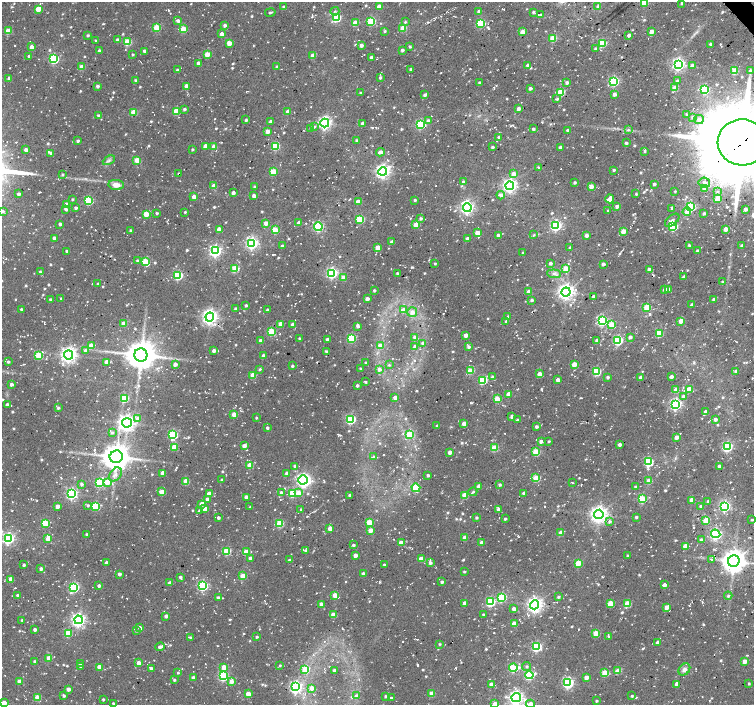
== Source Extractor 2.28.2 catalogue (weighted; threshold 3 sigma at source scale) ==
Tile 10 of 4 x 4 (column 2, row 3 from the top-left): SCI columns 1529-3031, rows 1628-3032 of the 6037 x 5999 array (HDU 1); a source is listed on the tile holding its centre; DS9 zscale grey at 2 x 2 block average (1 PNG px = mean of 2 x 2 image px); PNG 756 x 707 px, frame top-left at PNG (2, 2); each listed source drawn as its Kron ellipse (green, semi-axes under 4 px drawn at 4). Shown black and unused: <1% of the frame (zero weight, under 2 of 3 exposures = <1% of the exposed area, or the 3 px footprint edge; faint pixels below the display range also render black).
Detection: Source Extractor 2.28.2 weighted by HDU 2 'WHT'; one run over the whole footprint, this tile lists its part. Background 0.0519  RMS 0.0082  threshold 0.0367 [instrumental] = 3 sigma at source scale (4.5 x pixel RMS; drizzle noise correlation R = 1.50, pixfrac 1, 0.0396/0.0396 arcsec/px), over >= 5 px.
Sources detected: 1134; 1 too faint to see at this stretch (2 x 2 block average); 4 inside a brighter object's white glare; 29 cosmic-ray / hot-pixel residue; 1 long thin detection or spike segment (spike, bleed or trail) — neither listed nor drawn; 1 coinciding with a brighter row at this scale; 7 inside a brighter listed object's ellipse — not listed separately; of the other 1091, all 500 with FLUX_AUTO >= 2.64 (the completeness limit of this list) listed and drawn (591 fainter detections not listed), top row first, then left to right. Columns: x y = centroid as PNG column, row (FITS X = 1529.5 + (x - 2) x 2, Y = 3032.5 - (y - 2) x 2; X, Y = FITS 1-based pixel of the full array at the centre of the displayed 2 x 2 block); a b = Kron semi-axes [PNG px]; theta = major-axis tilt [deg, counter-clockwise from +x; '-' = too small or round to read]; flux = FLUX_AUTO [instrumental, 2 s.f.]
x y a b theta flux
644 2 3 3 - 64
682 3 2 2 - 4
283 7 2 2 - 4.4
379 7 3 3 - 31
598 7 4 4 - 6.2
38 9 3 3 - 38
335 11 4 3 - 3
479 11 3 2 - 7.3
270 12 5 2 - 3.2
533 12 2 2 - 3.7
541 15 3 2 - 6.1
336 18 3 3 - 150
178 21 3 3 - 6
371 21 3 3 - 120
405 22 3 3 - 2.9
355 23 3 3 - 34
480 23 3 3 - 130
225 25 3 2 - 7.9
157 28 3 3 - 84
403 28 3 3 - 48
183 29 3 3 - 57
8 31 3 3 - 51
385 31 3 3 - 2.8
523 32 3 3 - 18
651 32 3 3 - 20
222 34 3 3 - 10
88 35 3 3 - 3.7
629 35 3 2 - 8.2
553 38 3 3 - 70
117 40 3 3 - 4.3
96 41 2 2 - 3.6
128 42 3 3 - 82
229 43 3 3 - 26
602 43 3 3 - 130
710 44 3 2 - 3.3
361 45 3 2 - 7.7
32 47 3 3 - 23
410 47 2 2 - 4.4
595 49 3 2 - 3.3
99 50 2 2 - 3.7
402 50 3 3 - 5.6
144 51 2 2 - 6
207 54 3 3 - 46
132 55 2 2 - 3.4
29 56 3 2 - 4.6
313 56 3 3 - 29
371 57 2 2 - 8
54 59 4 3 - 180
198 63 3 2 - 9
678 64 4 4 - 480
528 65 3 3 - 7.1
692 65 3 3 - 5.4
82 67 3 3 - 29
277 67 2 2 - 5.4
411 69 2 2 - 3.7
177 70 3 2 - 5.6
735 71 3 3 - 62
750 71 4 3 - 6
9 78 3 2 - 7.5
380 78 3 2 - 3.6
135 80 3 2 - 3.6
614 81 4 3 - 210
677 81 3 3 - 5.9
479 83 3 3 - 3.9
567 83 3 3 - 6.1
97 86 3 3 - 5.3
186 86 3 3 - 13
530 88 3 2 - 6
675 88 3 3 - 39
705 90 3 3 - 140
561 92 3 3 - 100
360 93 2 2 - 3.5
614 94 3 3 - 7.7
425 95 4 2 - 6.1
557 99 4 2 - 4.4
184 109 3 3 - 4.7
518 109 3 3 - 11
176 111 3 3 - 66
134 112 3 3 - 54
288 112 3 3 - 17
686 114 3 3 - 2.8
98 115 3 2 - 3.1
692 117 3 3 - 3.7
246 120 2 2 - 4
699 120 5 4 - 10
271 121 3 2 - 6.5
429 121 3 3 - 7.8
325 123 4 4 - 490
362 123 2 2 - 7.5
420 124 4 3 - 190
314 127 4 3 - 3.4
311 129 3 3 - 4.6
533 129 2 2 - 4.6
628 130 4 4 - 3.8
267 131 3 3 - 16
568 131 2 2 - 8.2
499 137 2 2 - 5.1
356 140 2 2 - 3.6
78 141 3 2 - 4.3
742 142 24 23 - 21000
626 143 3 3 - 4.3
205 146 3 3 - 14
214 146 3 3 - 21
275 146 3 3 - 120
492 147 3 2 - 3.6
560 147 3 2 - 5.5
26 150 3 3 - 13
192 150 3 2 - 2.9
644 151 4 2 - 3.5
381 152 4 3 - 12
51 153 3 2 - 7.9
109 160 6 4 27 4.9
137 160 3 3 - 27
538 168 3 2 - 3.8
614 170 3 2 - 3.7
383 171 4 4 - 670
273 172 3 3 - 66
62 174 3 2 - 2.8
179 174 3 3 - 2.8
513 174 4 3 - 14
463 182 3 3 - 6.3
574 183 2 2 - 4.8
704 183 6 5 - 11
654 184 2 2 - 6.1
116 185 8 5 -8 18
214 186 3 3 - 22
254 186 2 2 - 3
510 186 4 4 - 610
591 186 3 3 - 16
704 188 4 3 - 12
675 191 2 2 - 2.9
717 192 4 3 - 3
233 193 3 2 - 7.9
19 194 3 3 - 6.6
636 194 2 2 - 3.2
501 195 4 3 - 8.2
254 196 3 3 - 8.9
194 197 3 3 - 19
718 198 3 3 - 47
72 199 3 3 - 2.7
610 199 4 3 - 27
88 200 3 3 - 140
415 200 2 2 - 4
358 202 4 3 - 15
67 204 3 3 - 18
617 206 2 2 - 9.5
467 207 4 4 - 510
690 207 3 3 - 200
76 208 3 2 - 4.4
672 208 3 3 - 3.8
66 209 3 3 - 5.3
745 209 3 2 - 11
2 211 3 3 - 4.7
608 211 2 2 - 3.8
185 212 3 2 - 3.5
687 212 4 4 - 17
157 213 2 2 - 3.4
704 213 3 3 - 3.8
146 214 3 3 - 46
421 218 3 3 - 4.9
360 219 3 3 - 120
672 220 8 5 40 8.2
266 223 3 3 - 20
299 223 3 3 - 12
60 224 2 2 - 6.3
416 225 3 3 - 37
318 226 4 4 - 250
556 226 4 4 - 310
673 226 3 3 - 160
219 229 3 3 - 18
726 229 3 3 - 17
130 230 2 2 - 3.1
275 230 3 3 - 71
623 231 3 3 - 26
477 233 3 3 - 32
498 235 2 2 - 7
534 235 3 3 - 2.9
587 235 3 3 - 9.7
54 238 3 2 - 6.3
467 239 3 2 - 9.1
392 242 3 2 - 11
252 243 4 4 - 430
689 245 3 2 - 3.2
282 246 3 3 - 4.9
742 246 3 2 - 5.7
378 248 3 3 - 23
570 248 3 2 - 3.6
66 251 3 2 - 4
215 251 4 4 - 410
697 251 2 2 - 4.3
523 253 2 2 - 3.7
137 261 3 3 - 3.1
145 262 4 3 - 61
550 263 3 3 - 4.8
435 264 3 2 - 2.9
603 264 2 2 - 7.3
566 268 3 3 - 57
235 269 3 3 - 92
649 270 3 2 - 7.4
40 272 3 3 - 2.9
332 273 4 4 - 290
397 273 2 2 - 4
554 274 7 4 -6 6.5
178 275 3 3 - 170
344 277 3 3 - 24
684 277 4 3 - 6.6
722 282 2 2 - 3.9
98 284 2 2 - 3.2
668 289 3 2 - 6.8
374 290 2 2 - 3.7
665 290 3 3 - 15
529 292 3 3 - 15
566 292 4 4 - 880
593 297 3 2 - 7.4
61 298 2 2 - 3.2
367 299 3 3 - 14
50 300 2 2 - 4.9
532 300 3 3 - 4.7
714 300 3 3 - 7.2
246 305 3 3 - 3
691 305 3 2 - 3.9
647 307 3 3 - 72
21 309 2 2 - 4.8
235 309 3 2 - 4.8
267 310 2 2 - 4.5
403 310 4 4 - 16
412 312 5 5 - 10
508 316 3 2 - 2.9
210 317 4 4 - 800
506 321 3 2 - 4.3
602 321 4 3 - 230
681 321 3 3 - 25
124 323 3 3 - 24
280 324 3 3 - 17
293 325 3 2 - 15
611 325 3 3 - 51
358 326 3 2 - 6.9
271 332 3 3 - 94
659 333 3 3 - 65
466 335 3 3 - 20
415 337 3 3 - 7.6
630 337 3 2 - 8.3
351 338 3 3 - 160
299 339 3 3 - 3.6
327 339 2 2 - 5.2
597 340 3 3 - 6.6
618 340 4 3 - 200
261 341 3 3 - 17
423 343 3 3 - 5.2
91 345 3 3 - 26
380 346 4 3 - 25
415 347 3 3 - 10
468 347 3 3 - 6.2
85 351 3 3 - 5.7
214 351 3 2 - 8.3
326 352 3 3 - 5.4
39 355 3 3 - 83
69 355 4 4 - 930
141 355 6 6 - 3500
263 356 3 3 - 8.9
8 362 2 2 - 4.3
106 362 3 3 - 17
365 363 2 2 - 2.9
175 364 3 2 - 12
574 364 3 3 - 35
389 365 3 3 - 2.7
292 366 3 3 - 3.4
361 368 2 2 - 3
260 369 4 3 - 2.7
379 369 3 3 - 8.6
470 371 3 3 - 68
736 371 3 2 - 4.5
597 372 3 3 - 110
539 374 3 3 - 19
253 375 3 3 - 45
672 376 4 3 - 5.2
492 377 3 3 - 4.1
608 377 2 2 - 5.5
640 377 3 3 - 9
483 380 3 3 - 140
558 380 3 3 - 12
365 382 3 2 - 2.7
11 384 2 2 - 8.1
357 386 2 2 - 4.9
689 389 3 3 - 24
676 390 3 3 - 22
509 394 3 3 - 22
683 396 4 3 - 6.3
395 397 2 2 - 13
124 398 3 3 - 110
497 399 3 3 - 61
7 404 3 2 - 3.9
675 404 4 4 - 380
58 408 3 3 - 3.7
705 412 3 3 - 10
234 415 3 3 - 37
512 417 3 2 - 9.5
256 418 3 3 - 2.6
138 419 4 3 - 24
351 419 4 3 - 200
715 419 3 3 - 8.3
517 420 3 2 - 3.5
127 423 5 4 - 930
464 424 3 2 - 16
437 426 2 2 - 4.3
536 427 3 3 - 6
267 428 3 3 - 3.5
112 433 3 3 - 3.7
409 434 3 3 - 57
173 435 4 3 - 150
676 437 3 3 - 14
541 441 3 3 - 9.6
549 441 2 2 - 2.7
619 444 3 3 - 8.4
244 446 3 3 - 14
174 447 3 3 - 35
727 447 4 3 - 210
494 448 3 3 - 68
450 452 3 3 - 12
536 452 3 3 - 81
374 456 3 3 - 2.8
116 457 6 6 - 3300
649 462 4 3 - 170
250 465 3 3 - 41
295 466 3 3 - 6.2
719 466 2 2 - 11
163 473 3 3 - 20
287 473 3 2 - 8
115 474 8 5 51 8.7
428 475 2 2 - 3.9
536 478 3 3 - 71
221 480 3 2 - 2.7
303 480 5 4 - 450
186 481 3 3 - 43
649 481 3 3 - 43
100 482 4 3 - 130
107 482 4 3 - 34
572 483 2 2 - 2.8
81 484 3 3 - 5.2
500 485 3 2 - 4.2
479 486 3 3 - 14
636 487 3 3 - 4.4
416 488 4 4 - 92
162 492 3 3 - 39
473 492 4 2 - 3.1
281 493 3 2 - 6.2
292 493 3 3 - 98
299 493 4 3 - 17
524 493 3 3 - 6.8
72 494 4 4 - 310
209 494 3 3 - 22
350 495 3 2 - 4.4
465 495 3 3 - 45
246 497 3 2 - 12
207 499 3 3 - 5.5
642 499 3 3 - 120
692 500 3 3 - 14
708 501 3 2 - 2.9
201 504 3 3 - 15
88 505 3 3 - 3.7
57 506 3 3 - 13
96 506 3 3 - 120
701 506 3 3 - 7.6
725 506 4 4 - 300
250 507 2 2 - 2.7
205 509 3 3 - 28
301 509 3 3 - 2.6
498 509 3 3 - 6
199 511 3 3 - 3.8
599 514 5 4 - 1000
636 517 3 3 - 3.6
218 518 3 3 - 4.5
476 518 3 2 - 3.8
505 519 2 2 - 3.8
706 520 3 3 - 57
752 520 2 2 - 2.8
369 522 3 3 - 52
609 522 4 3 - 4.2
45 523 3 3 - 88
280 523 3 3 - 89
330 528 3 3 - 26
371 530 3 3 - 29
561 533 3 3 - 24
87 534 2 2 - 3.9
716 534 5 4 - 310
8 538 4 4 - 370
465 538 3 3 - 20
47 539 3 3 - 9.6
701 540 3 3 - 6.9
401 543 3 3 - 21
482 543 3 3 - 14
353 545 3 2 - 3.6
685 546 3 3 - 31
227 551 3 3 - 110
306 551 3 2 - 4.6
246 552 3 3 - 42
355 555 3 3 - 14
627 556 3 2 - 2.6
250 558 3 2 - 7.6
421 559 3 3 - 30
711 559 4 3 - 2.7
289 560 3 2 - 3.7
734 561 6 5 - 2300
107 563 3 3 - 7.6
430 563 3 3 - 5.5
578 563 3 3 - 74
24 565 2 2 - 4.6
384 565 2 2 - 2.8
41 569 3 2 - 6.4
464 572 2 2 - 3.2
119 574 2 2 - 7.9
363 574 3 2 - 8.6
243 576 3 3 - 46
180 577 3 2 - 5
11 579 3 3 - 18
442 582 3 3 - 4.9
170 583 3 2 - 8.3
664 585 3 3 - 15
99 586 3 2 - 6.3
203 586 4 4 - 230
74 587 4 4 - 190
18 595 2 2 - 5.5
335 595 3 3 - 35
728 596 4 3 - 4.2
218 597 3 3 - 5.3
502 597 4 3 - 120
558 597 2 2 - 3.5
490 602 4 3 - 160
465 603 3 3 - 14
611 603 3 3 - 51
321 604 3 3 - 16
627 604 3 3 - 63
535 605 4 4 - 730
667 607 3 3 - 22
514 609 3 2 - 13
333 615 3 3 - 38
484 615 3 2 - 3.7
166 616 3 2 - 9
22 620 3 2 - 3.5
79 620 4 4 - 570
514 623 3 3 - 27
140 628 3 2 - 9.3
35 629 3 2 - 7.9
136 631 3 2 - 3.5
68 633 3 3 - 62
596 633 3 3 - 51
608 636 3 2 - 3
190 637 3 2 - 3.1
257 637 2 2 - 3.6
658 643 3 2 - 7.8
440 644 3 2 - 2.8
160 647 5 3 - 6.7
536 647 4 3 - 200
49 658 3 3 - 32
745 661 3 3 - 22
35 662 3 2 - 5.7
139 663 3 3 - 22
80 664 3 3 - 5
280 665 3 3 - 2.9
527 666 4 4 - 3.9
81 667 3 2 - 6.9
99 667 3 3 - 19
224 667 3 3 - 22
513 668 4 3 - 130
151 669 3 2 - 12
305 669 3 3 - 77
334 670 3 2 - 8.5
684 670 6 5 - 8.7
618 671 3 3 - 38
178 673 3 3 - 2.9
605 673 3 3 - 65
529 675 4 3 - 180
223 676 4 4 - 200
586 677 3 3 - 19
193 678 3 2 - 12
174 680 2 2 - 3.6
19 681 3 3 - 21
232 681 4 3 - 13
568 683 4 4 - 290
491 684 3 3 - 10
677 684 3 3 - 17
749 684 2 2 - 3
296 687 4 4 - 410
312 688 3 3 - 16
68 689 3 3 - 11
248 694 3 3 - 30
432 694 3 3 - 41
64 696 3 2 - 4.8
356 696 3 3 - 8.1
385 696 3 2 - 3.6
632 696 3 2 - 3.1
38 697 3 3 - 47
516 697 5 4 - 580
391 698 3 3 - 5.1
103 699 2 2 - 3.3
596 701 2 2 - 3.6
4 703 3 3 - 29
113 703 2 2 - 3.2
495 704 3 3 - 23
531 704 4 3 - 22
Overlapping masked pixels (flux is a lower limit): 1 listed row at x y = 742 142
Isophote crosses this tile's border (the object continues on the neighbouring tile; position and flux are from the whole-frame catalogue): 9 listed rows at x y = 644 2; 742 142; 2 211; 752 520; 38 697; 516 697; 4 703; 495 704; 531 704